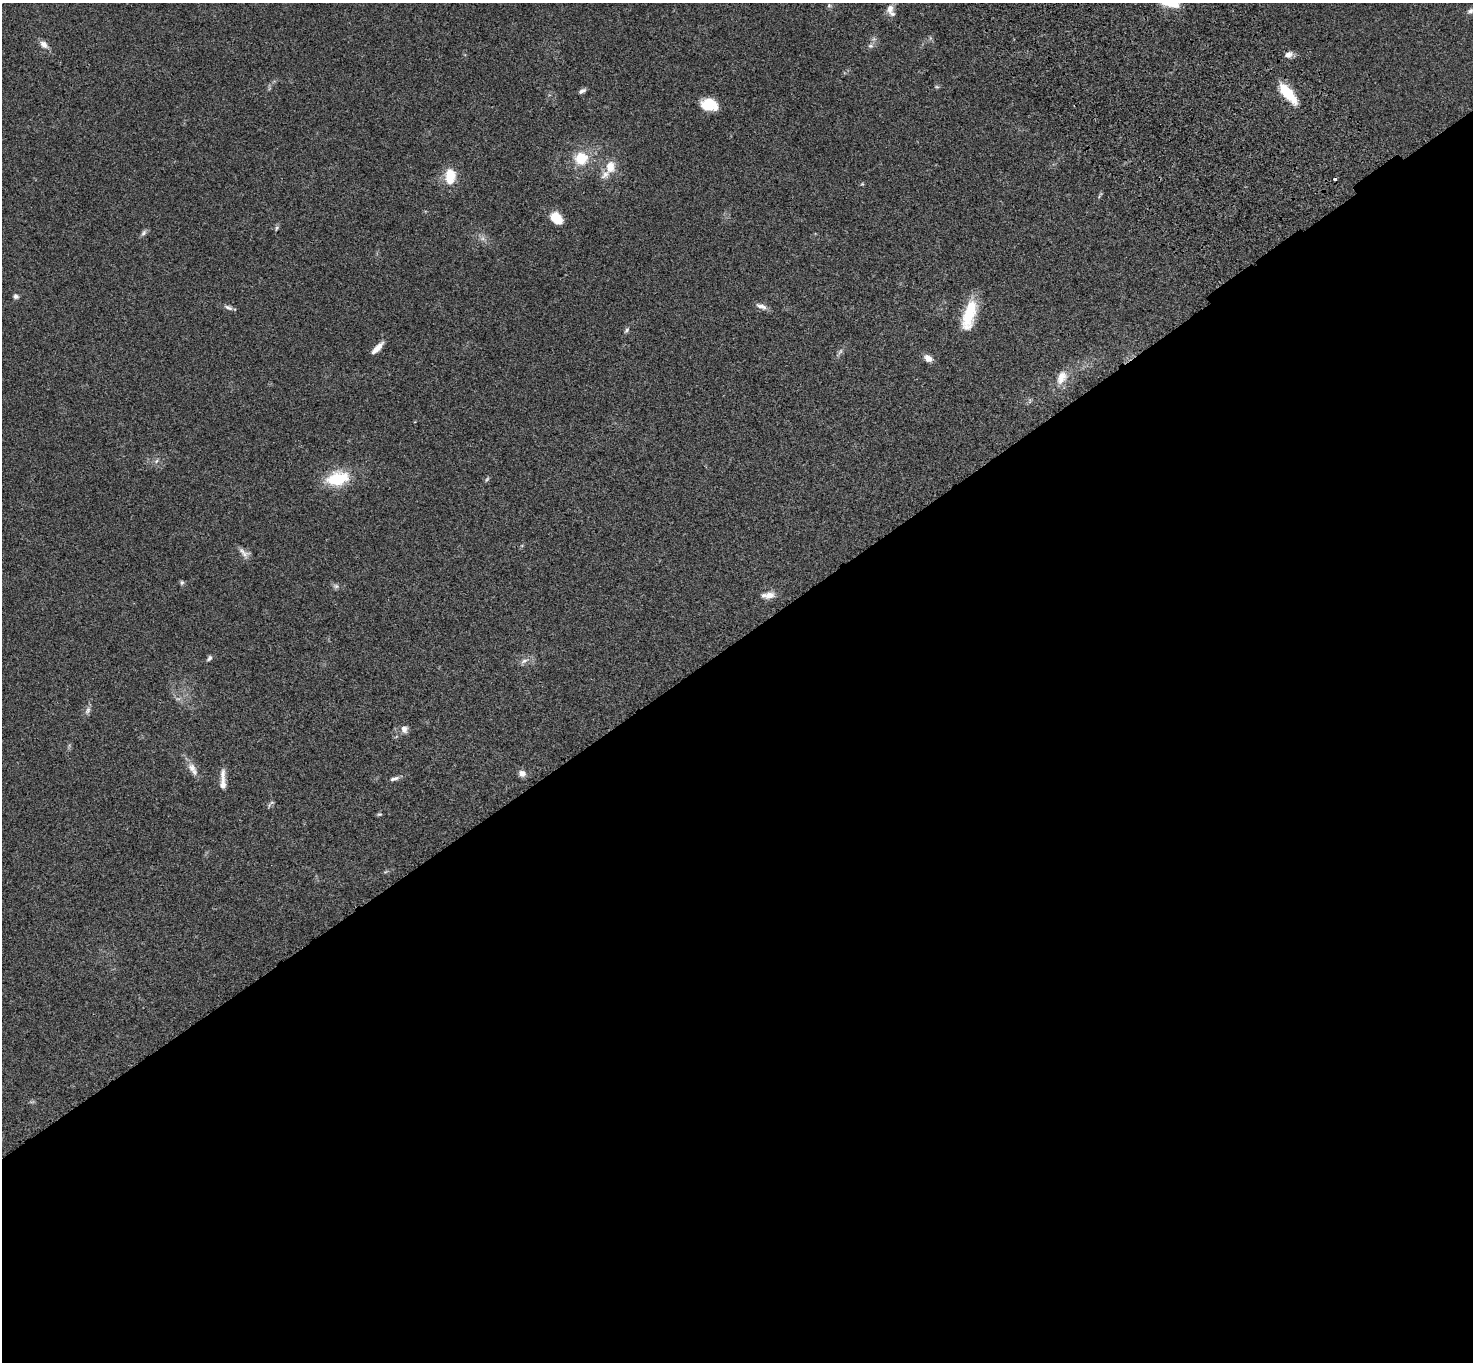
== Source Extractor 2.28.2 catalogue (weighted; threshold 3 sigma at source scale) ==
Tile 15 of 4 x 4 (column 3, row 4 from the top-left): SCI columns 3049-4519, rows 381-1740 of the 6093 x 6062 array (HDU 1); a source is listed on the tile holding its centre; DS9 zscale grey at full resolution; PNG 1475 x 1364 px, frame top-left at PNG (2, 3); no overlay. Shown black and unused: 53% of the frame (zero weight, under 3 of 4 exposures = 6% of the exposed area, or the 3 px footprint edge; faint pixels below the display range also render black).
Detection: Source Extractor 2.28.2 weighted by HDU 2 'WHT'; one run over the whole footprint, this tile lists its part. Background 0.0463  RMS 0.0052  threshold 0.0232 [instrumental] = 3 sigma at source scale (4.5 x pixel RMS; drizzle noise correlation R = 1.50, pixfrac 1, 0.05/0.05 arcsec/px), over >= 5 px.
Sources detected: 52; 1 too faint to see at this stretch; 1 inside a brighter object's white glare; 1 cosmic-ray / hot-pixel residue — not listed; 3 inside a brighter listed object's ellipse — not listed separately; the other 46 listed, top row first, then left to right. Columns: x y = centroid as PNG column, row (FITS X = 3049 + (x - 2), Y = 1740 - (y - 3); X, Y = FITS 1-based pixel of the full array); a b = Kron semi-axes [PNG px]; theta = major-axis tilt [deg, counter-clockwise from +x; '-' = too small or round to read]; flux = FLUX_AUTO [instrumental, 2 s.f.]
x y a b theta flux
829 5 7 6 - 0.94
890 9 15 10 86 4.1
1470 11 8 6 41 1.5
44 45 11 7 -38 3.2
870 46 8 6 0 1.3
1288 54 11 8 17 2.6
937 87 7 4 -1 0.63
582 91 9 5 23 1.5
1288 93 23 9 -51 18
709 105 18 12 -13 11
581 158 16 15 - 13
610 167 16 12 -90 7.2
450 176 20 13 88 11
862 184 5 4 - 0.51
1099 196 7 4 59 0.73
555 218 12 11 - 7.9
277 228 8 5 69 0.92
143 233 10 6 58 1.4
482 238 8 7 - 1.9
16 296 6 6 - 1.5
761 306 16 6 -21 2.5
228 307 12 6 -23 1.6
969 314 34 12 76 19
627 330 7 5 58 1
377 348 16 5 46 4.3
840 352 10 5 62 1.4
928 358 10 7 -35 3.4
1062 377 21 12 66 6.7
156 461 8 4 45 1.1
338 478 30 18 13 19
487 479 8 4 54 0.8
244 553 17 8 -43 2.8
182 582 7 5 89 0.86
336 586 8 7 - 1.4
769 595 13 9 19 4.2
209 658 8 5 50 1.2
524 661 13 6 30 2.3
88 710 11 6 66 1.8
404 729 9 8 - 2.7
193 769 22 9 -59 4.4
522 774 9 8 - 2.7
394 779 12 5 17 1.7
223 784 18 8 88 3.6
271 804 14 4 39 1
379 814 7 4 7 0.7
385 872 8 3 19 0.67
Overlapping masked pixels (flux is a lower limit): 1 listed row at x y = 1288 93